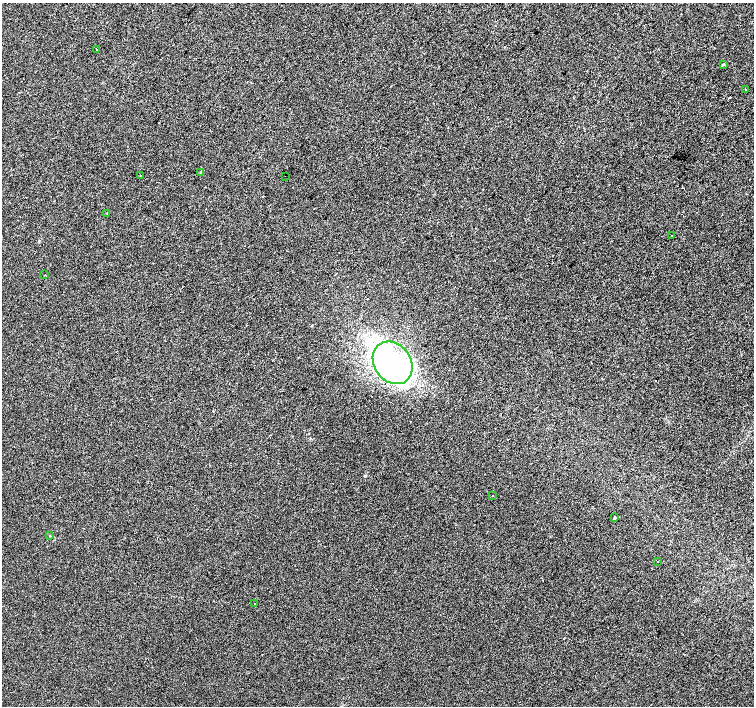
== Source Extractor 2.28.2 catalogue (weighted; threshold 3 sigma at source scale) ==
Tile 10 of 4 x 4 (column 2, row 3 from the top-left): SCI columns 1503-3005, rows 1579-2985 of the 6021 x 6033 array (HDU 1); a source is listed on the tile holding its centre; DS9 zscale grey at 2 x 2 block average (1 PNG px = mean of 2 x 2 image px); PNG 756 x 708 px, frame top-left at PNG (2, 3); each listed source drawn as its Kron ellipse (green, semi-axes under 4 px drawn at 4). Shown black and unused: <1% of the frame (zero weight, under 2 of 3 exposures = <1% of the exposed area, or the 3 px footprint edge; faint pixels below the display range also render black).
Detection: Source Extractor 2.28.2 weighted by HDU 2 'WHT'; one run over the whole footprint, this tile lists its part. Background 0.00624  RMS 0.005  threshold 0.0223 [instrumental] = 3 sigma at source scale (4.5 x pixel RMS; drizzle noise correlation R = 1.50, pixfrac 1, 0.0396/0.0396 arcsec/px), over >= 5 px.
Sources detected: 18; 1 inside a brighter object's white glare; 2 cosmic-ray / hot-pixel residue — neither listed nor drawn; the other 15 listed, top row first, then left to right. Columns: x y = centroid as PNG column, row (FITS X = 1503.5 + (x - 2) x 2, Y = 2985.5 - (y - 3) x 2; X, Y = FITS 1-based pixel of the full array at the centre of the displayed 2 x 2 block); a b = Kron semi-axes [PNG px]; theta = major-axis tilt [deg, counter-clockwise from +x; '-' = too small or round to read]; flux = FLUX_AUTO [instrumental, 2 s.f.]
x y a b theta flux
97 49 2 2 - 2.1
723 64 3 2 - 0.92
746 89 2 2 - 0.68
200 172 3 2 - 0.61
140 175 2 2 - 0.7
285 176 2 2 - 1.1
107 213 2 2 - 1.8
672 235 2 2 - 0.45
45 275 2 2 - 0.59
393 363 23 18 -54 230
493 496 2 2 - 0.67
614 518 2 2 - 1.8
50 536 2 2 - 0.55
658 562 2 2 - 1.9
255 604 2 2 - 1.6
Diffuse or blended objects may show on this block-average render without a row.